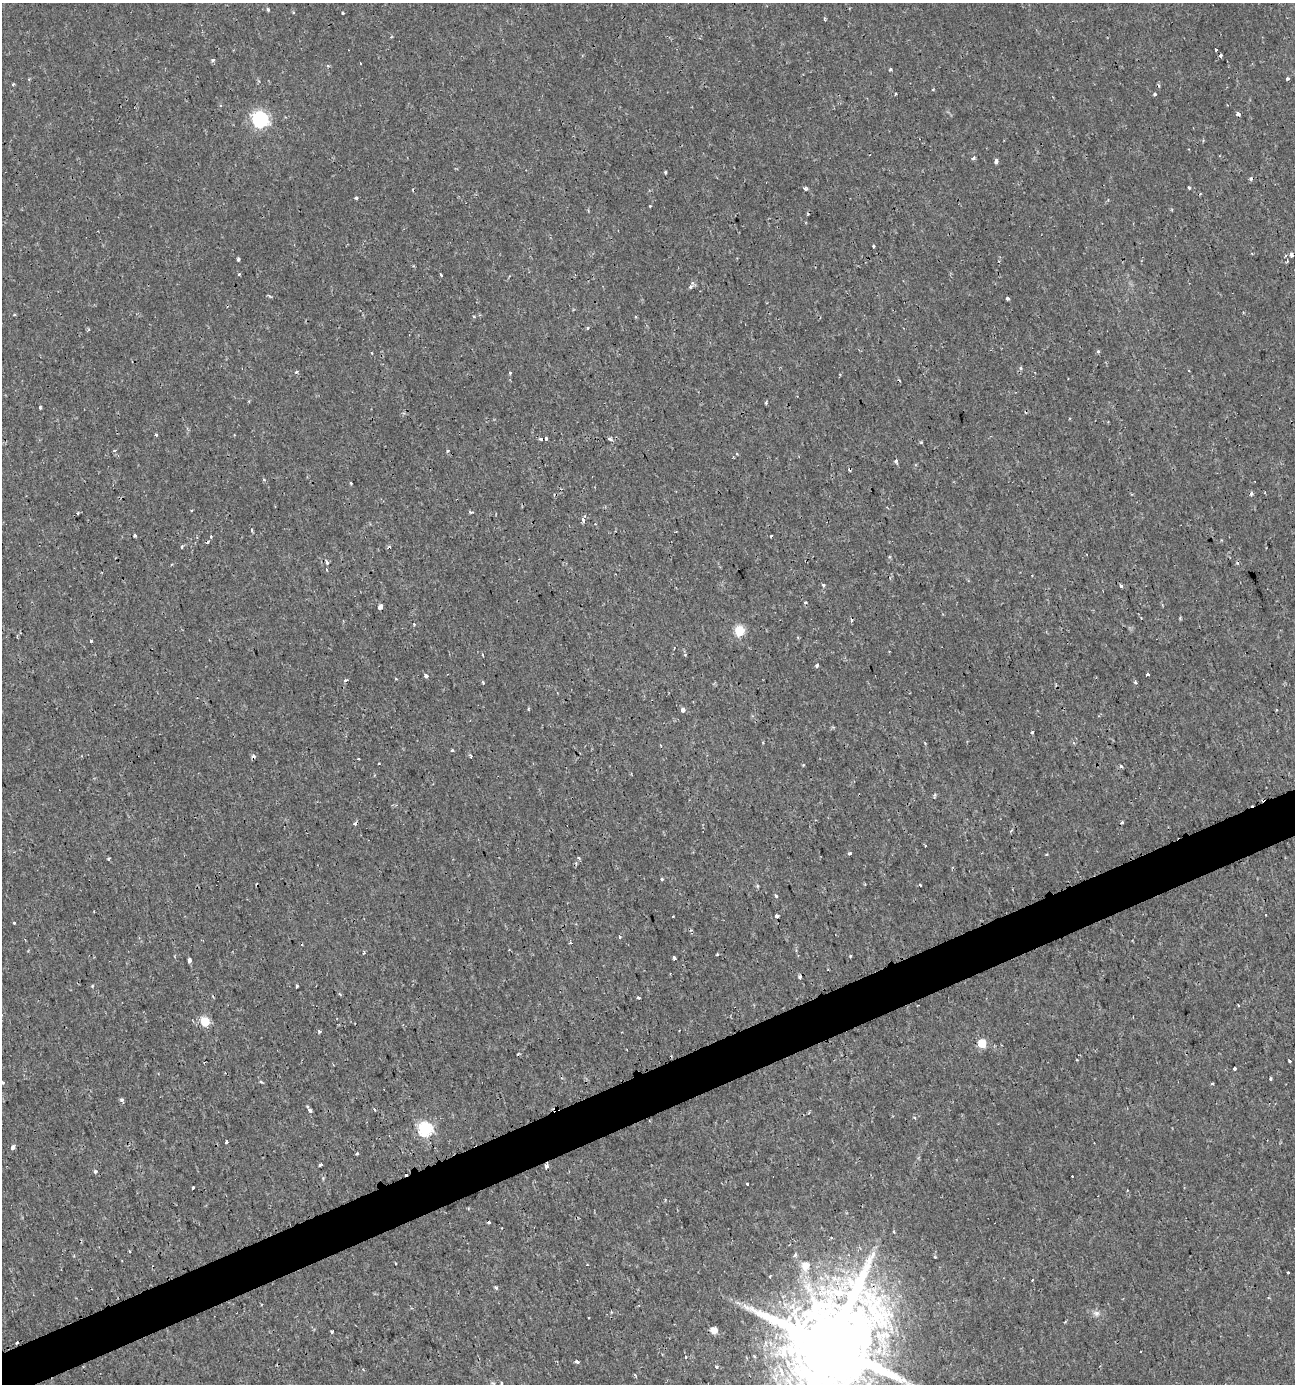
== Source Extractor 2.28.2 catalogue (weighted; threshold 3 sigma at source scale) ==
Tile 7 of 4 x 4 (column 3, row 2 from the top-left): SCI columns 2722-4014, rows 2772-4153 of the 5403 x 5550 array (HDU 1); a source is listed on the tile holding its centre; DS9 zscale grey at full resolution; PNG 1297 x 1386 px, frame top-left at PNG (2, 3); no overlay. Shown black and unused: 3% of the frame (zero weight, under 2 of 3 exposures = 1% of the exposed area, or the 3 px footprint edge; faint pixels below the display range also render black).
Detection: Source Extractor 2.28.2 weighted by HDU 2 'WHT'; one run over the whole footprint, this tile lists its part. Background 0.00179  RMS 0.0012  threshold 0.00521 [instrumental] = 3 sigma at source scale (4.5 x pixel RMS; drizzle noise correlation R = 1.50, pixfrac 1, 0.0396/0.0396 arcsec/px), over >= 5 px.
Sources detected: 186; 25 cosmic-ray / hot-pixel residue — not listed; the other 161 listed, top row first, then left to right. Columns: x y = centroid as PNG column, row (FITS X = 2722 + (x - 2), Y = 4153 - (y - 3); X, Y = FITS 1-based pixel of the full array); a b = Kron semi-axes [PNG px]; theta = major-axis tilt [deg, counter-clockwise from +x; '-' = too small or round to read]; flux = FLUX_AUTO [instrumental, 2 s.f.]
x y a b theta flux
268 10 5 4 - 0.17
342 13 3 3 - 0.22
824 18 3 3 - 0.17
1216 49 3 2 - 0.19
1220 55 3 3 - 0.37
212 60 4 4 - 0.31
890 69 4 3 - 0.15
1287 78 3 3 - 0.38
13 84 3 3 - 0.17
895 94 3 2 - 0.099
1155 94 3 3 - 0.24
1238 114 4 3 - 0.53
260 119 7 6 - 35
973 158 4 3 - 0.59
996 161 5 3 - 0.48
665 172 4 3 - 0.14
1189 187 3 3 - 0.28
806 189 4 3 - 0.31
356 198 4 3 - 0.18
650 206 3 2 - 0.094
873 246 3 3 - 0.22
1252 253 4 2 - 0.11
1285 255 3 3 - 0.24
1291 255 5 3 - 0.93
238 259 3 3 - 0.23
1287 261 4 3 - 0.17
239 274 4 3 - 0.14
441 275 3 3 - 0.2
690 287 5 4 - 0.31
1007 298 3 3 - 0.35
14 314 4 3 - 0.14
474 316 4 3 - 0.2
588 328 3 3 - 0.19
1098 351 4 3 - 0.32
1020 368 5 4 - 0.19
297 372 4 4 - 0.26
510 373 3 3 - 0.2
766 403 5 3 - 0.15
40 407 4 3 - 0.21
156 434 3 3 - 0.5
546 438 4 3 - 0.9
610 439 5 4 - 0.28
921 442 5 3 - 0.13
114 451 4 3 - 0.26
448 451 4 4 - 0.13
737 454 3 3 - 0.17
896 461 5 4 - 0.31
264 480 5 3 - 0.11
351 483 3 2 - 0.12
1251 494 5 4 - 0.24
191 510 3 2 - 0.16
471 512 5 3 - 0.19
78 513 4 2 - 0.11
583 520 5 3 - 0.85
595 524 3 2 - 0.072
252 530 4 3 - 0.14
135 536 3 3 - 0.18
771 536 3 2 - 0.12
211 537 3 3 - 0.18
181 547 4 3 - 0.4
327 562 5 4 - 0.3
327 569 4 3 - 0.19
823 585 4 3 - 0.26
1121 586 4 3 - 0.21
805 602 3 3 - 0.25
380 607 4 4 - 1.3
1141 618 3 3 - 0.11
1180 618 4 3 - 0.12
739 630 6 5 - 7.7
91 641 3 3 - 0.18
817 666 4 4 - 0.24
1148 675 3 3 - 1
426 676 3 3 - 1.2
396 679 4 3 - 0.11
346 680 4 3 - 0.38
483 682 5 3 - 0.13
1136 682 4 3 - 0.22
528 709 5 3 - 0.12
683 710 4 3 - 0.75
1032 732 3 3 - 0.38
925 743 3 3 - 0.11
452 750 4 3 - 0.17
253 756 5 4 - 0.41
471 756 5 3 - 0.13
358 759 3 3 - 0.21
379 763 2 2 - 0.11
803 765 4 4 - 0.098
1121 766 5 4 - 0.26
1263 800 8 3 46 0.36
1122 822 3 3 - 0.22
850 854 3 3 - 0.3
579 857 4 3 - 0.54
109 859 3 3 - 0.26
662 879 4 3 - 0.19
920 885 3 2 - 0.19
757 886 5 4 - 0.14
775 896 4 3 - 0.25
1266 915 3 2 - 0.15
777 916 4 3 - 0.54
14 923 3 3 - 0.24
620 936 4 3 - 0.25
364 953 5 3 - 0.13
717 954 3 3 - 0.12
850 956 4 3 - 0.14
674 958 4 3 - 0.42
189 960 4 3 - 0.97
800 977 4 3 - 0.37
92 986 4 3 - 0.11
296 986 3 3 - 0.41
340 994 4 3 - 0.2
638 997 3 3 - 0.29
1238 1005 3 2 - 0.19
205 1021 5 5 - 5
319 1031 3 3 - 0.46
982 1043 5 5 - 3.8
518 1054 3 3 - 0.14
1289 1061 4 3 - 0.31
1234 1068 3 3 - 0.22
1270 1079 3 2 - 0.18
261 1081 5 3 - 0.16
3 1083 4 3 - 0.14
1212 1084 3 3 - 0.34
122 1100 6 5 - 0.23
310 1110 6 3 -52 0.43
374 1110 4 3 - 0.18
809 1113 3 3 - 0.13
914 1117 5 3 - 0.14
425 1129 6 6 - 23
226 1142 3 3 - 0.64
13 1147 6 4 63 0.34
320 1165 3 3 - 0.55
546 1166 5 3 - 0.82
95 1171 5 4 - 0.3
323 1178 5 5 - 0.14
747 1184 3 2 - 0.6
193 1187 3 3 - 0.38
489 1222 3 3 - 0.3
894 1231 4 3 - 0.15
831 1238 4 3 - 0.13
795 1255 6 4 75 0.24
935 1257 4 3 - 0.12
396 1263 3 2 - 0.13
805 1266 8 7 - 1.6
1288 1273 3 3 - 0.54
770 1276 3 2 - 0.13
1032 1280 3 3 - 0.19
496 1288 5 3 - 0.21
738 1303 7 4 -18 0.26
611 1312 4 3 - 0.098
1096 1313 9 8 - 0.51
589 1318 3 2 - 0.093
1065 1322 5 3 - 0.097
714 1330 5 5 - 1.6
332 1331 3 3 - 0.43
830 1346 27 23 86 2800
1141 1351 3 2 - 0.14
686 1357 3 3 - 0.24
577 1362 3 3 - 0.9
717 1367 3 3 - 0.49
493 1383 6 4 -31 0.19
501 1383 4 3 - 0.18
Overlapping masked pixels (flux is a lower limit): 5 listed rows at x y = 1291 255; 253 756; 1263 800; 546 1166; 830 1346
Isophote crosses this tile's border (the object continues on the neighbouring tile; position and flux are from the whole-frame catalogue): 1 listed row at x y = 830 1346